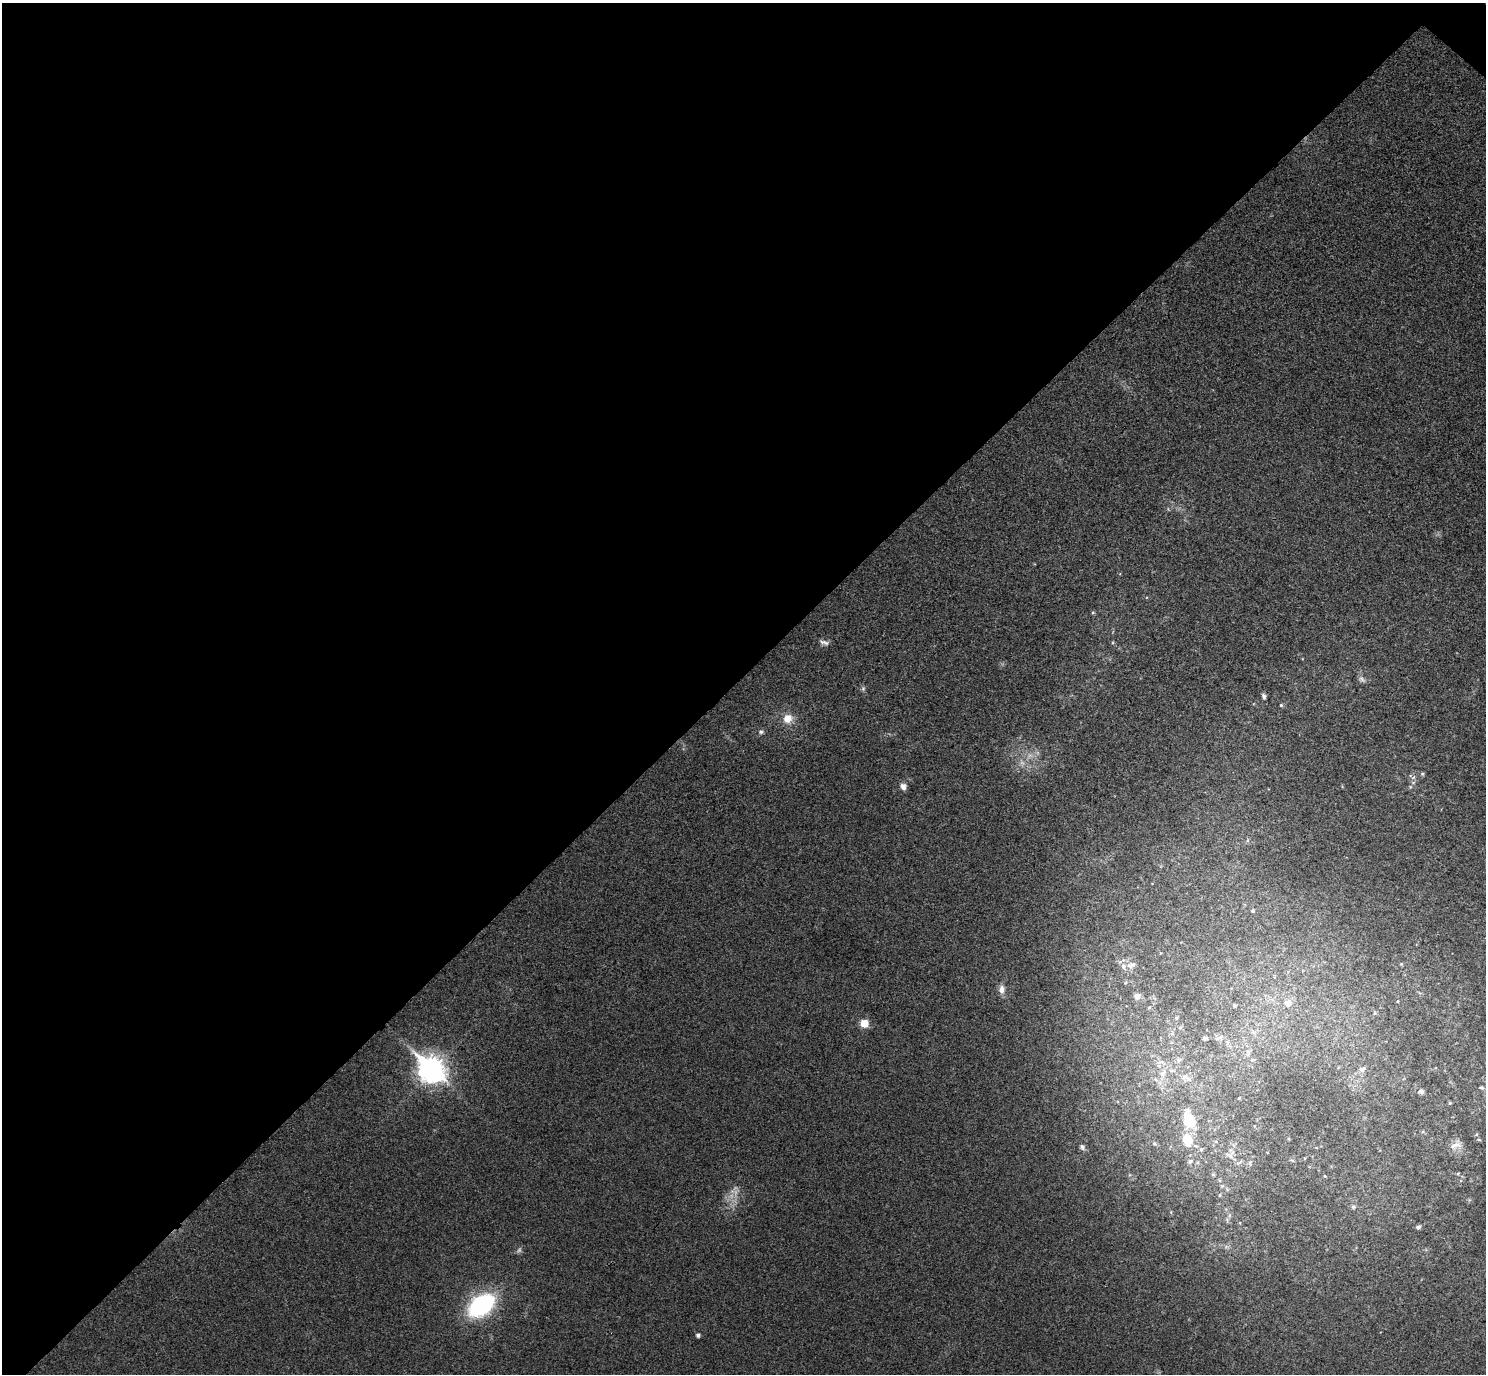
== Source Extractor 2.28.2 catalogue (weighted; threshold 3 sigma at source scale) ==
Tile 5 of 4 x 4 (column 1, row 2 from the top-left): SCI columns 45-1528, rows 2943-4314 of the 6023 x 6026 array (HDU 1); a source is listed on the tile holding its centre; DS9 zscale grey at full resolution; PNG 1488 x 1376 px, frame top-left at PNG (2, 3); no overlay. Shown black and unused: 49% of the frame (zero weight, under 3 of 4 exposures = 6% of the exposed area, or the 3 px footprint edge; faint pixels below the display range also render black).
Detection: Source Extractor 2.28.2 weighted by HDU 2 'WHT'; one run over the whole footprint, this tile lists its part. Background 0.0272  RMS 0.0062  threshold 0.0281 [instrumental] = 3 sigma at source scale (4.5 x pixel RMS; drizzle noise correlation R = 1.50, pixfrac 1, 0.05/0.05 arcsec/px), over >= 5 px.
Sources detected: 69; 3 too faint to see at this stretch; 1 inside a brighter object's white glare — not listed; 4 inside a brighter listed object's ellipse — not listed separately; the other 61 listed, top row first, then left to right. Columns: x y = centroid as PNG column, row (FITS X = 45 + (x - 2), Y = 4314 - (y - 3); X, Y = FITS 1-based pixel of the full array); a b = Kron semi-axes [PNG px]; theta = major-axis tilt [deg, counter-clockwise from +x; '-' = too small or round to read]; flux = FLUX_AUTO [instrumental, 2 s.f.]
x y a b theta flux
1093 613 6 4 0 0.71
824 642 15 6 -11 2.5
1362 679 11 7 -45 2.2
863 689 6 5 - 1.2
1264 696 7 5 -68 1.6
1281 705 5 5 - 0.84
787 718 13 11 32 8
761 732 8 6 -8 1.6
1422 774 5 4 - 0.94
1413 777 7 5 32 1.6
903 786 8 7 - 3.3
1248 840 6 4 71 0.86
1253 911 5 5 - 0.83
1401 964 5 5 - 0.74
1129 965 9 7 -37 2.8
1002 989 12 8 89 4
1137 996 8 7 - 3
1397 1001 4 3 - 0.4
1288 1003 9 8 - 5.2
1234 1005 4 4 - 1.1
1149 1008 5 3 - 0.62
1375 1013 5 4 - 0.73
1176 1018 5 4 - 0.87
864 1023 6 5 - 15
1180 1027 6 4 2 0.95
1253 1032 7 5 -41 1.8
1172 1033 7 4 72 1.2
1205 1038 5 5 - 1.6
1219 1038 12 5 31 2.2
1227 1042 7 5 84 1.6
1248 1052 7 4 -72 1.4
1178 1060 8 6 1 1.8
1253 1060 7 3 8 0.95
1362 1069 9 7 25 2.9
432 1070 12 9 -43 600
1163 1073 11 8 58 4.7
1184 1077 9 8 - 3.3
1482 1088 8 5 -18 1.3
1421 1091 7 6 - 1.7
1239 1098 4 3 - 0.55
1450 1103 5 5 - 0.69
1187 1121 19 12 74 15
1476 1134 6 5 - 0.94
1187 1139 13 10 -73 13
1479 1140 6 3 -19 0.8
1154 1144 6 4 -1 0.88
1456 1145 18 10 28 5.2
1082 1147 8 6 -50 1.7
1201 1150 6 5 - 1
1229 1155 14 6 -31 3.5
1305 1158 5 3 - 0.52
1190 1161 8 6 27 1.6
1458 1173 5 4 - 0.81
1213 1174 5 4 - 0.92
1325 1176 4 3 - 0.52
1222 1186 6 5 - 1
1220 1195 5 4 - 0.82
1353 1207 6 5 - 1.3
1418 1227 6 5 - 1.8
481 1305 25 16 36 85
698 1335 5 4 - 1.6
Unlisted compact peaks at least as high as the median listed source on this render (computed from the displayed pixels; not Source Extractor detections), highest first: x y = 1112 643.